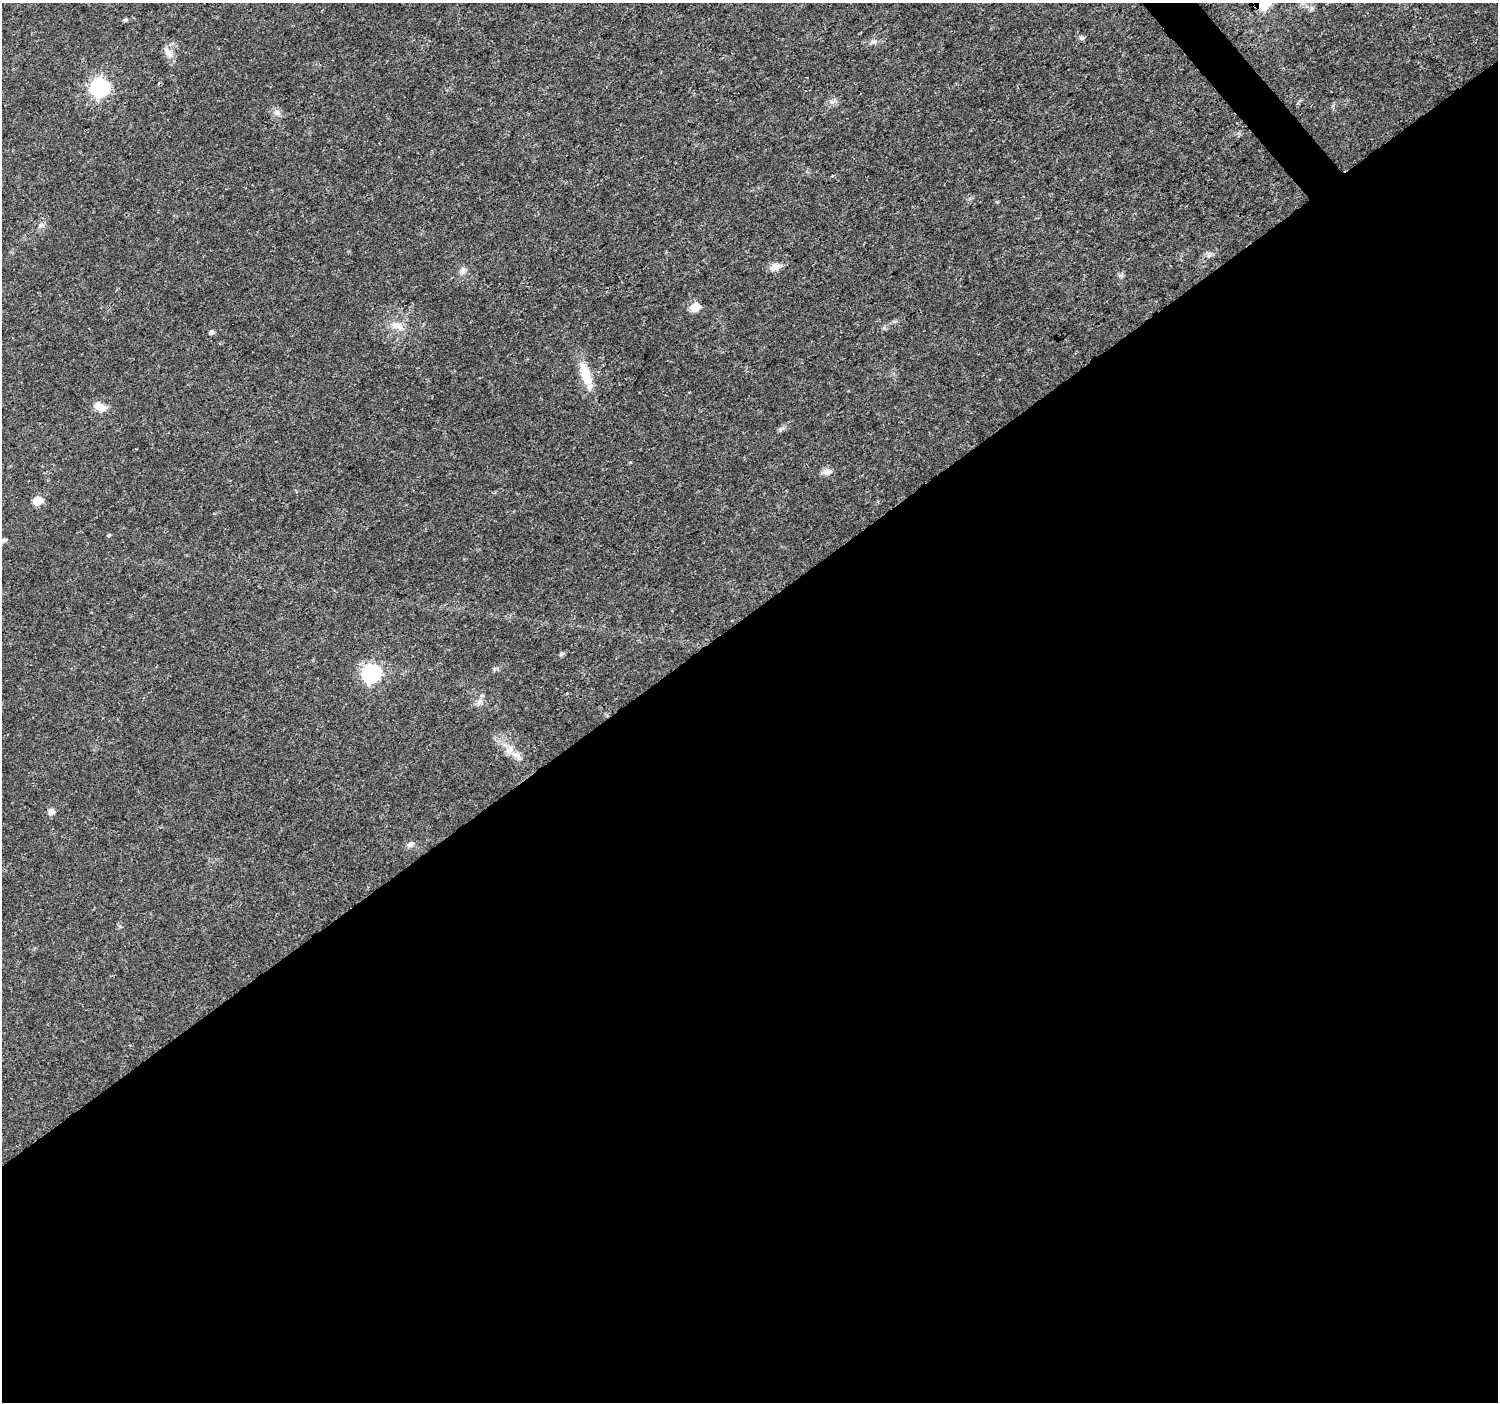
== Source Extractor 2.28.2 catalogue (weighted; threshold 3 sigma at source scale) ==
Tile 15 of 4 x 4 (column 3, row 4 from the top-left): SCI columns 3001-4496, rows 204-1603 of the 5995 x 5943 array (HDU 1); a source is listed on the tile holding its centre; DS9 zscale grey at full resolution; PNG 1500 x 1404 px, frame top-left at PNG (2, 3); no overlay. Shown black and unused: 57% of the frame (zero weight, under 3 of 4 exposures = <1% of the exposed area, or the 3 px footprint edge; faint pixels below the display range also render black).
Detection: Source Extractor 2.28.2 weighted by HDU 2 'WHT'; one run over the whole footprint, this tile lists its part. Background 0.0244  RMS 0.0022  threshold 0.00978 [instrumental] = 3 sigma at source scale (4.5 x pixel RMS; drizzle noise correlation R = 1.50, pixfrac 1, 0.0396/0.0396 arcsec/px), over >= 5 px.
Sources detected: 26; all 26 listed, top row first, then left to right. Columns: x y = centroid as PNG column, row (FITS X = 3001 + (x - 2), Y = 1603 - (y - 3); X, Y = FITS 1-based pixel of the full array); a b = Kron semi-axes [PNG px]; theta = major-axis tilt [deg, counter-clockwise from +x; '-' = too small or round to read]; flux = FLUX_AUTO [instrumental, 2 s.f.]
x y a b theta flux
1263 3 13 10 36 7
125 20 6 5 - 0.35
1082 38 7 5 -13 0.48
874 41 8 5 6 0.63
169 53 14 10 -57 1.8
100 87 8 8 - 64
277 113 9 8 - 0.89
41 225 7 7 - 0.73
1209 255 7 4 19 0.49
775 267 15 8 14 1.5
463 270 10 8 41 0.9
695 307 6 5 - 6.3
397 326 19 9 -20 2.2
211 332 6 5 - 0.53
585 374 33 12 -69 5.3
100 407 15 9 -21 2.4
827 472 12 7 3 1.3
37 501 6 5 - 6.7
109 535 5 4 - 0.27
4 540 6 5 - 0.52
562 654 5 5 - 0.48
371 673 8 7 - 59
479 702 12 7 55 1.1
517 755 15 9 -26 1.9
51 812 8 7 - 0.96
410 844 9 7 28 0.77
Overlapping masked pixels (flux is a lower limit): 1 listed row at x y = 1263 3
Isophote crosses this tile's border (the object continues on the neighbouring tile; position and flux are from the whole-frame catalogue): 1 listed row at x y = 1263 3